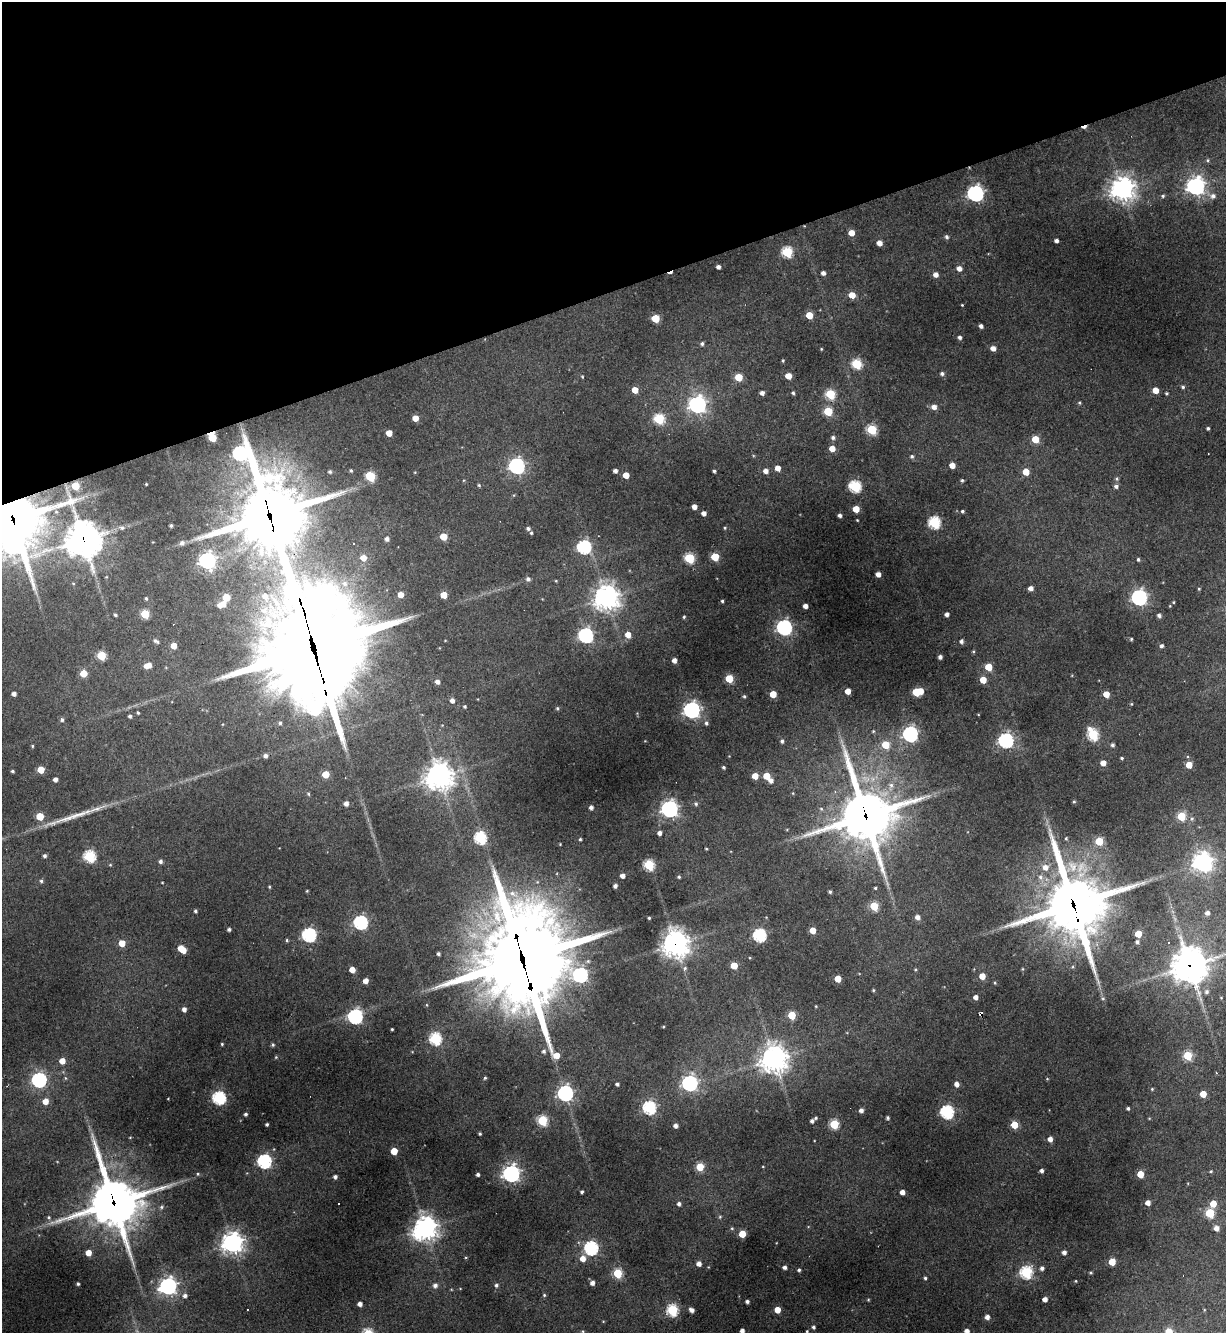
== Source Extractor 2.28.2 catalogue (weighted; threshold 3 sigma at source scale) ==
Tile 3 of 4 x 4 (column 3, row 1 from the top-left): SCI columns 2592-3815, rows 3994-5324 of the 5307 x 5324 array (HDU 1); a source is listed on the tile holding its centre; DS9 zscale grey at full resolution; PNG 1228 x 1335 px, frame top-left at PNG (2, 2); no overlay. Shown black and unused: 22% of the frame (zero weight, under 3 of 4 exposures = <1% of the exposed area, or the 3 px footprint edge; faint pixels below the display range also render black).
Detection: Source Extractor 2.28.2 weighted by HDU 2 'WHT'; one run over the whole footprint, this tile lists its part. Background 0.268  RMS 0.0096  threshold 0.0431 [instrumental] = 3 sigma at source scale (4.5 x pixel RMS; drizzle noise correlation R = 1.50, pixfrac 1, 0.05/0.05 arcsec/px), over >= 5 px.
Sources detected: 344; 2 inside a brighter object's white glare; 5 cosmic-ray / hot-pixel residue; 1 long thin detection or spike segment (spike, bleed or trail) — not listed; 1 inside a brighter listed object's ellipse — not listed separately; the other 335 listed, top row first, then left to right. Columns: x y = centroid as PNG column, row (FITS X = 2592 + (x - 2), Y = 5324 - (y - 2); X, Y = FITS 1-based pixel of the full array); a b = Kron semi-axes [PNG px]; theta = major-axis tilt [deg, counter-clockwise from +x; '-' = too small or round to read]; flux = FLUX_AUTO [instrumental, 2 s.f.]
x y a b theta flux
1208 160 5 3 - 1.1
1196 186 7 7 - 470
1122 189 9 8 - 730
975 193 6 6 - 320
1163 196 5 4 - 1.4
1213 196 7 6 - 3.5
851 233 5 5 - 10
946 237 5 4 - 2.3
1056 241 4 3 - 3.1
879 243 4 4 - 6.9
787 252 5 5 - 72
718 267 4 4 - 3.4
959 268 5 5 - 5.8
823 273 4 4 - 3.7
936 274 5 5 - 5.3
852 295 5 4 - 13
962 305 2 2 - 0.73
809 315 5 5 - 18
655 318 5 5 - 30
981 326 4 3 - 3.1
959 337 4 4 - 2.6
702 344 5 4 - 1.9
993 348 5 4 - 6.1
821 349 3 3 - 0.81
783 361 4 3 - 1.1
857 364 5 5 - 62
942 374 5 4 - 2.2
788 376 5 4 - 11
738 377 5 5 - 24
1183 387 4 3 - 1.6
635 390 5 4 - 11
1155 390 5 4 - 10
762 393 4 4 - 3.7
793 393 4 4 - 1.6
1166 393 3 2 - 1.1
830 394 5 5 - 53
1079 403 4 4 - 1.3
697 405 7 7 - 400
934 407 5 5 - 5.5
828 411 5 5 - 39
415 418 5 4 - 10
659 419 6 5 - 69
1208 428 3 3 - 1.6
872 429 5 5 - 57
389 433 5 4 - 11
833 437 5 5 - 2.6
212 438 9 8 - 34
1035 439 5 5 - 22
832 448 5 5 - 9.9
240 453 11 10 - 200
912 456 5 5 - 1.8
952 465 4 4 - 8.8
517 466 6 6 - 290
778 468 4 4 - 7.3
351 471 5 4 - 1.4
615 471 4 3 - 3
714 471 3 3 - 1.8
766 471 5 4 - 5
330 472 5 4 - 1.8
1026 472 5 5 - 16
626 475 5 4 - 12
370 476 6 5 - 47
1117 479 5 5 - 1.6
962 480 4 3 - 1.4
479 485 5 4 - 1.1
75 486 5 5 - 28
855 486 6 5 - 110
1116 486 5 4 - 2.9
694 507 4 4 - 6
856 509 5 5 - 16
962 511 3 3 - 1.5
704 513 4 4 - 4.6
269 515 33 26 -83 6800
840 515 4 4 - 2.8
13 519 20 18 -66 4600
857 520 3 2 - 0.67
934 522 6 6 - 100
171 525 3 3 - 1.4
122 528 5 5 - 1.6
528 528 4 4 - 2.4
725 528 4 3 - 0.95
531 533 3 3 - 1.2
443 536 5 5 - 20
83 539 12 11 - 1800
387 539 4 4 - 3.3
182 543 6 5 - 2.9
11 546 7 7 - 200
584 547 6 6 - 160
715 557 5 5 - 31
363 558 5 5 - 9.1
689 558 5 5 - 67
1138 559 4 3 - 1.5
207 561 7 6 - 350
878 574 4 4 - 6.1
528 579 5 5 - 2.6
73 583 5 3 - 0.8
1031 588 4 4 - 5.2
1199 589 4 3 - 0.82
401 595 4 4 - 9.1
444 595 5 5 - 17
265 596 8 7 - 5.3
226 597 5 5 - 23
606 597 8 8 - 880
1139 597 6 6 - 290
146 598 4 3 - 1.1
722 601 3 3 - 1.3
1173 602 3 3 - 0.86
222 604 8 5 24 12
805 606 4 4 - 5.2
1170 606 4 3 - 0.68
145 614 5 5 - 40
947 614 4 4 - 3.6
115 615 3 3 - 1.4
1159 615 5 4 - 2.6
684 617 4 3 - 1.1
784 627 6 6 - 260
586 635 6 6 - 230
628 635 5 5 - 8.8
1131 639 3 3 - 1.3
156 641 8 5 -32 2.5
961 641 5 4 - 2.4
173 646 5 5 - 12
1162 646 4 4 - 2.3
313 648 64 28 -77 20000
973 651 4 4 - 0.99
101 655 5 5 - 42
940 657 4 4 - 3.3
674 660 4 4 - 4.8
148 665 7 5 18 9.3
988 667 5 5 - 22
83 673 5 5 - 20
729 679 5 5 - 31
983 680 5 4 - 14
437 682 4 4 - 4.2
848 691 4 4 - 9.4
917 692 8 5 11 37
14 694 4 4 - 4
773 694 5 5 - 18
1106 694 5 4 - 12
744 696 4 4 - 1.5
452 700 4 4 - 4.7
1131 704 4 3 - 0.9
465 706 3 3 - 1.4
557 708 5 4 - 1.3
692 710 6 6 - 360
138 713 4 3 - 1.2
130 716 4 4 - 2.2
62 720 5 5 - 2.1
280 723 5 4 - 1.8
706 723 6 5 - 2.2
873 731 4 3 - 0.91
910 734 7 6 - 230
1093 734 7 5 -62 82
1006 740 6 6 - 240
782 741 4 4 - 2
885 745 5 5 - 25
1112 745 4 4 - 2.3
32 746 4 3 - 1.1
265 756 4 4 - 2.9
1122 758 4 3 - 1.2
1103 763 4 4 - 7.8
1189 765 5 5 - 14
723 767 4 3 - 1.5
41 770 5 5 - 20
12 771 3 3 - 1.5
325 774 5 5 - 22
439 776 9 9 - 950
755 776 5 4 - 12
766 776 5 5 - 17
55 779 4 4 - 4.2
771 780 5 5 - 4.1
793 793 4 3 - 0.7
308 794 5 4 - 1.2
1074 802 4 4 - 1.2
346 803 4 4 - 4.5
696 804 5 5 - 1.8
591 807 4 3 - 3
670 809 6 6 - 380
40 816 5 5 - 28
866 816 22 20 -68 3400
1181 816 5 5 - 37
659 833 4 4 - 3.7
480 838 6 5 - 110
580 839 3 3 - 1.3
1099 841 5 5 - 31
706 848 4 3 - 0.76
45 856 4 3 - 2.2
89 856 6 5 - 97
160 861 5 5 - 2.5
1202 862 8 7 - 570
110 865 5 3 - 0.88
649 865 5 5 - 78
1045 867 8 7 - 7.7
622 876 4 4 - 4.6
679 877 4 4 - 1.3
1040 877 8 7 - 4.5
41 881 4 4 - 1.5
615 886 4 4 - 3.4
269 887 3 3 - 1
875 888 3 3 - 1.2
307 891 4 3 - 0.84
830 892 4 3 - 1.6
1073 905 25 20 -72 5400
874 906 5 5 - 42
195 911 3 3 - 1.7
1207 913 6 6 - 3.8
917 917 5 5 - 4.6
649 918 3 3 - 1.1
361 922 6 6 - 170
229 929 4 3 - 2.1
813 930 5 4 - 12
1138 934 5 5 - 19
309 935 6 6 - 180
760 935 6 6 - 140
287 940 4 3 - 1.2
1137 942 4 4 - 2.1
122 943 5 5 - 14
676 944 10 10 - 760
182 949 8 4 -41 19
438 954 3 3 - 2
522 960 45 28 -77 13000
734 965 5 5 - 18
1190 965 12 11 - 1800
685 968 7 5 61 1.9
915 969 4 4 - 1.1
1022 969 5 3 - 0.88
352 970 4 4 - 11
580 975 6 6 - 220
982 976 5 4 - 11
838 979 5 4 - 16
365 981 4 4 - 7
873 990 4 3 - 1
1207 992 6 5 - 2.5
975 997 4 4 - 4.6
1103 999 5 3 - 1
816 1006 4 3 - 0.7
184 1009 4 4 - 4.1
981 1014 5 3 - 3.8
792 1015 5 5 - 30
355 1017 6 6 - 220
663 1027 4 3 - 0.81
392 1029 3 2 - 0.93
435 1039 6 6 - 110
222 1044 3 3 - 1
273 1045 4 4 - 1.5
544 1051 5 4 - 2.4
1188 1056 5 5 - 43
276 1057 5 4 - 0.92
774 1059 9 9 - 970
62 1061 5 4 - 10
65 1078 5 3 - 0.95
485 1078 4 3 - 1.3
39 1080 6 6 - 200
690 1083 6 6 - 270
617 1084 3 3 - 1.9
957 1084 5 4 - 5.3
1152 1089 4 4 - 0.83
565 1093 6 6 - 290
1203 1094 5 4 - 15
219 1098 6 6 - 140
45 1101 5 5 - 9.6
649 1108 6 6 - 140
1128 1108 4 3 - 1.7
861 1110 4 4 - 4.1
947 1112 6 6 - 150
245 1114 4 3 - 1.9
816 1118 4 3 - 1.2
888 1118 3 3 - 1.9
542 1120 5 5 - 70
812 1121 4 4 - 2.5
267 1124 3 3 - 1.5
834 1124 5 5 - 57
1014 1125 5 5 - 22
675 1126 4 4 - 4.1
480 1134 3 3 - 1.4
1050 1139 4 4 - 5.8
394 1151 5 5 - 21
264 1161 6 6 - 180
700 1167 5 5 - 31
1041 1171 3 3 - 2.5
1211 1171 4 3 - 1.1
198 1174 5 3 - 0.91
478 1174 3 3 - 2.4
511 1174 6 6 - 410
1140 1174 5 5 - 21
335 1177 4 4 - 2.8
582 1192 3 3 - 1.6
902 1192 4 4 - 6.1
113 1202 19 16 -73 4000
1148 1203 4 4 - 5.6
679 1204 4 4 - 2.9
1213 1204 5 5 - 16
161 1207 5 5 - 1.5
1210 1213 5 5 - 50
49 1217 5 4 - 1.4
720 1217 5 4 - 1.2
425 1228 8 7 - 670
732 1228 5 4 - 1.2
1216 1228 5 4 - 5.5
742 1234 5 5 - 21
232 1243 7 7 - 680
591 1248 6 6 - 170
1064 1252 4 4 - 3.9
88 1253 4 4 - 11
583 1259 6 6 - 8.3
1112 1262 5 5 - 21
699 1264 4 4 - 5.1
785 1267 5 4 - 3
1042 1268 5 5 - 3.1
799 1270 4 4 - 1.7
1026 1272 6 6 - 110
617 1273 5 5 - 52
1091 1273 4 4 - 1.2
925 1278 3 3 - 1.5
1075 1281 3 3 - 0.83
592 1283 5 4 - 4.4
78 1284 3 3 - 1.7
496 1285 5 5 - 2
168 1286 7 6 - 400
435 1286 5 5 - 3.7
544 1295 4 4 - 1.3
185 1296 5 5 - 3
1045 1299 4 4 - 5.8
868 1300 5 3 - 0.88
747 1301 4 3 - 2.6
360 1304 4 4 - 4.8
672 1310 6 5 - 98
692 1310 5 4 - 4.3
777 1310 5 4 - 13
987 1317 4 4 - 4.7
813 1327 4 3 - 2.1
742 1331 4 4 - 4.2
807 1331 3 3 - 0.9
967 1331 4 4 - 4.9
1169 1332 5 5 - 27
Overlapping masked pixels (flux is a lower limit): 11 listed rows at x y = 269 515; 13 519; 83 539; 313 648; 866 816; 1073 905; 676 944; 522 960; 1190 965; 981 1014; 113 1202
Isophote crosses this tile's border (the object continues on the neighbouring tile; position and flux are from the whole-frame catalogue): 5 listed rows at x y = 13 519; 11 546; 742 1331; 967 1331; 1169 1332